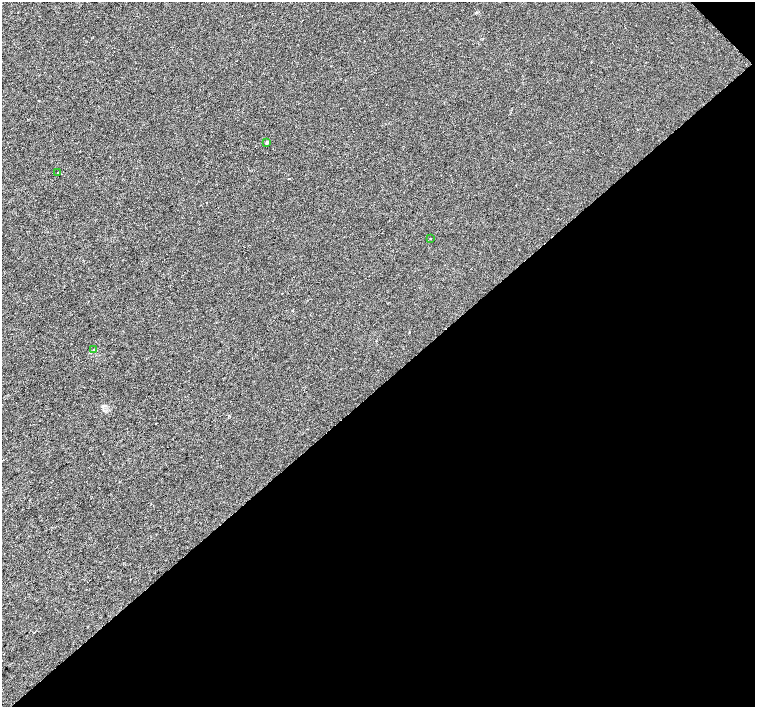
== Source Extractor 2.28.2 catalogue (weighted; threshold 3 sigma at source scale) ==
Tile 12 of 4 x 4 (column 4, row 3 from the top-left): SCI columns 4521-6026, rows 1627-3035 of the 6026 x 6004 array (HDU 1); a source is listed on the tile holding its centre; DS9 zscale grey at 2 x 2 block average (1 PNG px = mean of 2 x 2 image px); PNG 757 x 709 px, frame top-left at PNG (2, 2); each listed source drawn as its Kron ellipse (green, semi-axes under 4 px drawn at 4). Shown black and unused: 46% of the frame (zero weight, under 2 of 3 exposures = <1% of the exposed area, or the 3 px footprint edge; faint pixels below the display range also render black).
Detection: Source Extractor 2.28.2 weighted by HDU 2 'WHT'; one run over the whole footprint, this tile lists its part. Background 0.00649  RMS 0.0046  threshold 0.0205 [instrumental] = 3 sigma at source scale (4.5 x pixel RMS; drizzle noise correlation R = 1.50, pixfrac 1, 0.0396/0.0396 arcsec/px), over >= 5 px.
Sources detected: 5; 1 cosmic-ray / hot-pixel residue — neither listed nor drawn; the other 4 listed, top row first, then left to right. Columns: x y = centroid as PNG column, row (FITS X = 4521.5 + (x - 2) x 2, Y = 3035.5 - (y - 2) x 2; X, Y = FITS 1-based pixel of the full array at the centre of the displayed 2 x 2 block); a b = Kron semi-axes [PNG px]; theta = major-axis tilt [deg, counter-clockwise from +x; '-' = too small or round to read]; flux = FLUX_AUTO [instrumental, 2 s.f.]
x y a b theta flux
267 143 3 3 - 1.9
58 173 2 2 - 1.8
430 239 2 2 - 0.89
93 350 3 2 - 0.69